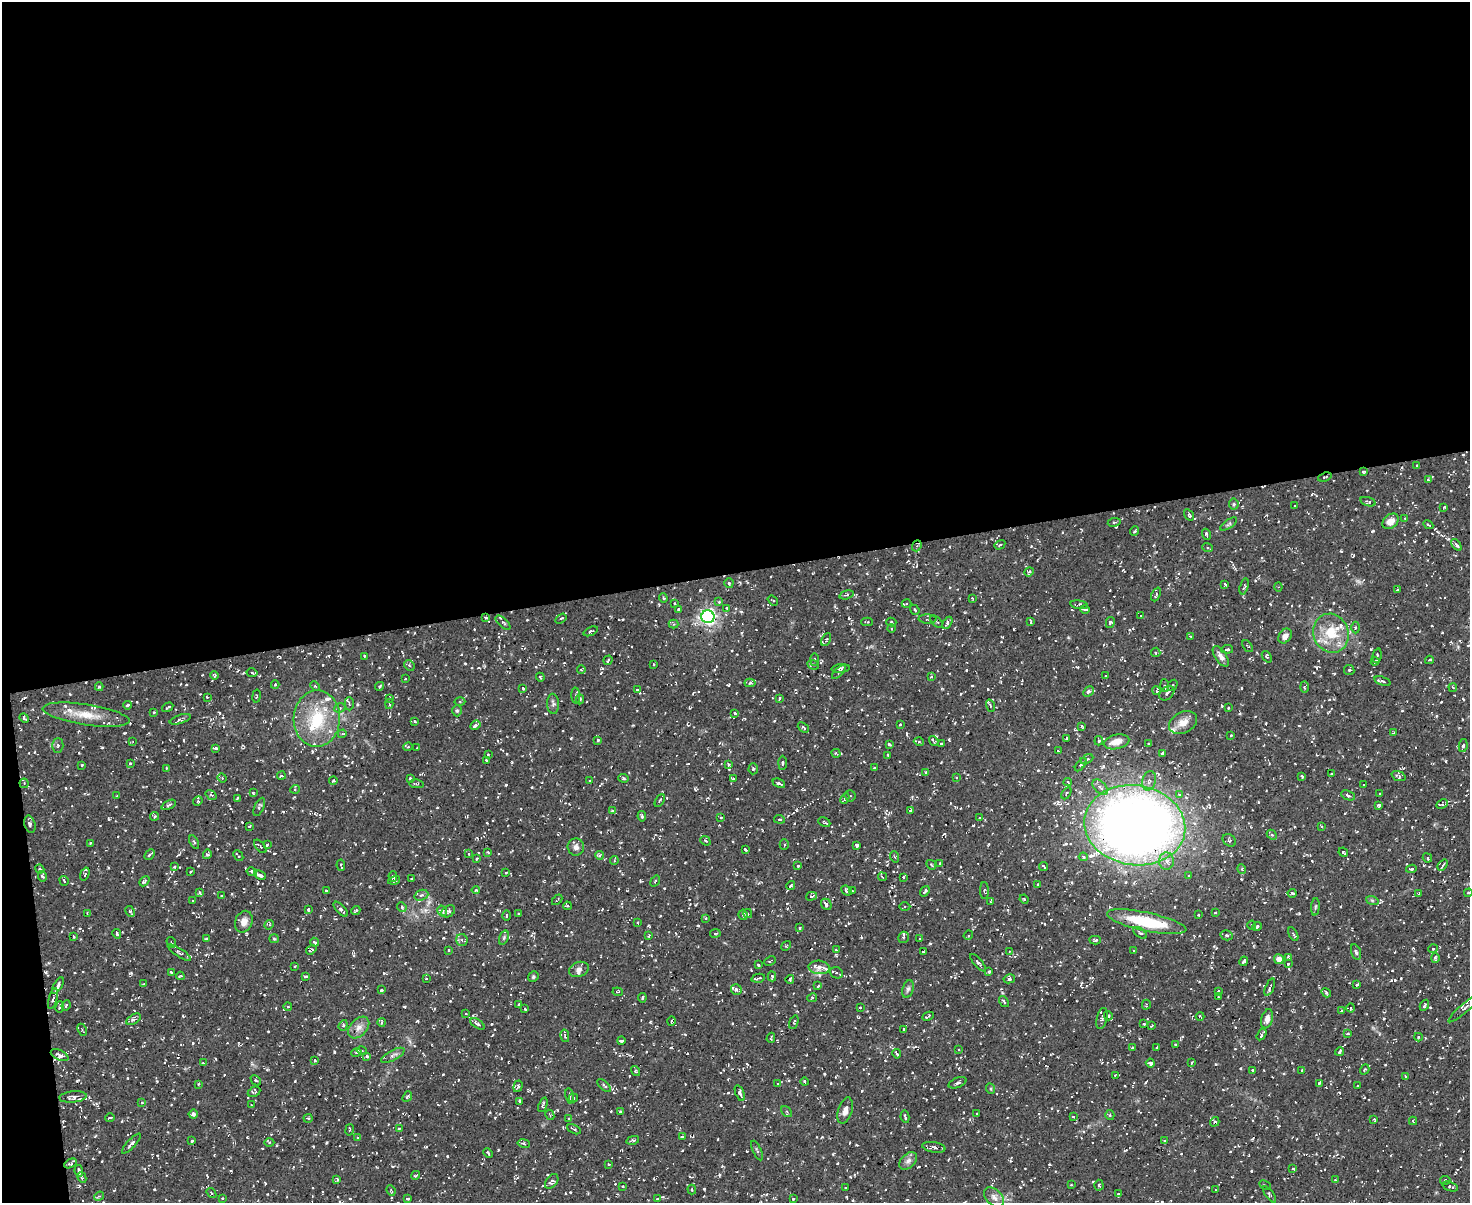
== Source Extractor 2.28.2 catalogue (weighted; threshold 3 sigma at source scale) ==
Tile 1 of 3 x 4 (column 1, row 1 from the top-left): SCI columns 135-1602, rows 3605-4805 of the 4785 x 4806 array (HDU 1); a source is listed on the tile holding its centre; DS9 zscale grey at full resolution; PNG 1472 x 1205 px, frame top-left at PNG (2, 2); each listed source drawn as its Kron ellipse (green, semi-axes under 4 px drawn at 4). Shown black and unused: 49% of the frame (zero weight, under 3 of 5 exposures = <1% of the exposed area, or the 3 px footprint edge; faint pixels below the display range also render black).
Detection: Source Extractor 2.28.2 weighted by HDU 2 'WHT'; one run over the whole footprint, this tile lists its part. Background 0.037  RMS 0.0063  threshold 0.0285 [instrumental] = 3 sigma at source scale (4.5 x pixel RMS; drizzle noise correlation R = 1.50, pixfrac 1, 0.05/0.05 arcsec/px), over >= 5 px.
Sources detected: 1013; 80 cosmic-ray / hot-pixel residue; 1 long thin detection or spike segment (spike, bleed or trail) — neither listed nor drawn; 22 inside a brighter listed object's ellipse — not listed separately; of the other 910, all 500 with FLUX_AUTO >= 0.648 (the completeness limit of this list) listed and drawn (410 fainter detections not listed), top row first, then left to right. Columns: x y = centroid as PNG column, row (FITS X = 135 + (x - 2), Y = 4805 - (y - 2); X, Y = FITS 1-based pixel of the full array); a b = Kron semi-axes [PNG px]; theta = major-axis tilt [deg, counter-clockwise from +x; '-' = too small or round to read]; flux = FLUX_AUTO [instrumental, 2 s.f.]
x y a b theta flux
1417 465 3 2 - 0.78
1363 472 4 3 - 0.76
1325 477 7 2 18 0.69
1428 480 4 3 - 0.65
1368 502 8 4 -16 1
1234 504 5 5 - 0.97
1294 506 3 3 - 0.78
1444 507 3 2 - 0.83
1189 515 6 3 -56 1.1
1405 518 3 3 - 0.88
1391 521 9 6 42 5.6
1114 522 7 3 9 0.79
1229 524 10 3 33 1.1
1428 525 5 3 - 1
1135 531 5 3 - 0.97
1206 534 5 3 - 1.3
1000 545 6 4 31 0.77
1456 545 7 4 -52 1.5
917 546 6 4 68 1.4
1207 547 5 4 - 1.1
1029 572 5 4 - 0.85
729 583 5 4 - 1.2
1225 584 3 3 - 0.87
1244 586 8 3 74 0.9
1278 587 4 4 - 0.75
1397 590 3 3 - 0.78
1156 594 7 2 66 0.7
847 595 7 4 15 1.2
663 598 5 3 - 0.81
973 598 3 3 - 0.83
773 601 6 3 -39 0.81
719 602 4 4 - 0.92
675 603 3 2 - 0.67
906 604 5 3 - 0.72
1079 605 9 4 -9 1.5
727 608 3 3 - 0.82
1085 609 5 2 - 1
678 610 3 2 - 0.97
915 610 5 4 - 1.4
1141 615 4 3 - 0.65
708 617 6 6 - 230
486 618 4 3 - 0.82
561 619 6 4 34 1.1
928 619 9 4 -2 1.5
867 622 6 3 2 1.1
891 622 5 4 - 1
937 622 8 3 -43 0.79
1031 622 4 2 - 0.79
1110 622 6 4 77 1.3
503 623 9 4 -42 1.8
947 623 6 4 58 1.6
673 624 5 4 - 0.99
891 628 4 3 - 0.84
1356 628 6 3 89 0.75
591 631 7 4 23 1.3
1331 633 20 17 -69 19
1191 636 4 2 - 0.7
1285 636 8 6 55 3.5
826 640 7 3 64 0.88
1248 646 7 3 -52 1.2
1227 649 6 3 6 0.97
1156 652 5 5 - 1.3
364 656 3 2 - 1.2
1221 656 12 5 -57 3
1377 656 7 3 77 0.7
1267 657 6 3 -53 0.75
608 660 5 2 - 0.69
814 660 6 3 88 0.91
1429 660 4 3 - 0.93
1375 661 4 3 - 1.2
653 664 3 2 - 0.7
409 665 6 4 -45 0.92
813 665 6 4 -20 1.1
841 668 9 3 5 1.6
581 669 4 4 - 0.87
1349 670 5 5 - 0.94
839 672 9 3 45 1.3
252 673 5 3 - 1.2
214 676 4 4 - 1.1
932 676 3 3 - 0.66
1105 676 3 3 - 0.94
540 677 4 3 - 0.79
405 679 3 2 - 0.69
1383 681 8 4 -19 1.4
750 683 5 4 - 1.4
275 685 4 3 - 1.1
1172 685 6 4 57 1.2
315 686 5 3 - 0.66
380 686 4 3 - 1.1
1165 686 6 4 -88 0.99
99 687 4 3 - 0.92
1304 687 6 4 -89 0.87
1453 687 4 3 - 0.68
523 688 3 2 - 0.91
637 690 4 3 - 0.74
1156 690 4 3 - 0.94
1088 692 6 4 45 1.4
1167 693 8 6 40 2.2
256 696 6 3 81 0.8
576 696 8 3 -86 0.98
207 697 3 3 - 0.7
389 698 4 3 - 0.73
779 698 3 3 - 1.3
580 699 5 4 - 0.75
460 701 5 3 - 0.75
349 704 7 4 -89 0.97
389 704 5 3 - 1
553 704 10 6 -86 1.8
127 705 4 3 - 0.85
990 706 6 3 -71 0.67
168 707 6 2 31 1.2
1228 707 3 2 - 0.91
340 708 6 4 24 1.3
457 711 6 5 - 0.98
154 712 3 3 - 0.87
735 713 3 3 - 0.99
86 715 44 10 -9 14
24 718 5 3 - 0.85
180 719 11 4 18 1.4
317 719 28 23 87 30
415 722 4 4 - 0.75
1183 722 15 10 27 6.3
900 724 3 3 - 0.8
475 725 5 3 - 2.3
1082 726 3 2 - 0.74
803 727 6 3 -41 0.92
1393 733 3 3 - 0.67
342 734 4 3 - 0.71
1231 735 3 3 - 0.73
1066 738 4 3 - 0.7
598 740 4 4 - 1
934 741 5 2 - 0.97
1099 741 4 3 - 0.86
133 742 4 4 - 0.96
919 742 5 3 - 0.65
1116 742 13 7 13 6.3
889 744 4 3 - 1.2
941 744 3 2 - 0.84
1148 744 3 2 - 0.69
58 745 7 5 88 1.2
1463 745 7 4 80 1.7
408 747 4 4 - 0.85
215 748 4 3 - 1.2
417 748 3 2 - 0.78
1058 751 3 2 - 0.89
836 753 5 3 - 0.66
1162 753 4 3 - 1.4
488 755 3 2 - 0.75
888 755 3 3 - 0.81
1087 759 7 3 30 1.3
486 760 3 2 - 0.74
130 763 3 3 - 0.86
782 763 7 3 89 0.95
728 764 4 3 - 0.76
82 765 3 3 - 0.65
1081 765 8 3 52 1.3
166 768 3 3 - 0.66
874 768 3 2 - 0.71
753 769 5 4 - 0.99
925 772 3 3 - 1.1
1332 774 4 3 - 0.79
281 775 4 3 - 0.94
1302 776 3 3 - 1.1
1398 776 7 4 -22 1.1
222 778 4 4 - 0.78
410 778 3 3 - 0.79
624 778 5 4 - 0.86
956 778 3 3 - 0.87
733 779 3 3 - 1.3
333 780 4 3 - 1.1
590 781 3 3 - 0.9
1149 781 10 6 76 2.6
1068 782 4 3 - 0.96
24 783 4 4 - 0.67
779 783 6 3 -25 1.6
417 784 7 3 -8 0.85
1363 785 3 3 - 0.82
1100 787 9 5 -45 2.4
295 789 4 4 - 0.69
253 793 4 3 - 0.77
1066 793 7 3 59 0.8
1380 793 3 2 - 0.68
1179 794 4 4 - 1.1
211 795 6 3 -35 0.76
1348 795 7 4 -23 1.3
117 796 3 3 - 0.84
850 796 5 5 - 1.2
237 798 3 2 - 0.79
845 798 5 3 - 0.86
660 800 7 3 61 0.71
198 801 5 4 - 0.72
1442 804 6 4 28 1.1
169 805 8 3 25 1.1
1379 805 4 3 - 1.1
259 807 10 4 66 1.3
910 810 3 3 - 0.85
613 811 4 4 - 1.4
154 816 4 4 - 0.96
642 816 5 3 - 1.1
721 817 3 2 - 0.8
979 818 3 3 - 0.66
779 819 5 3 - 0.81
824 822 6 3 -25 0.98
30 824 9 5 -75 1.8
1135 825 51 40 -9 730
249 826 3 2 - 0.93
1321 827 4 3 - 0.69
1272 835 6 4 -42 0.96
1229 840 7 5 -40 1.3
705 841 5 4 - 0.97
194 842 7 4 -62 1
90 843 4 3 - 0.67
267 844 4 3 - 1.6
784 844 5 4 - 1
857 845 4 3 - 1.2
260 846 8 4 -50 1.3
576 847 8 8 - 3.2
745 850 4 3 - 1
488 852 3 2 - 0.74
1343 852 5 3 - 0.95
207 854 5 4 - 0.97
469 854 3 3 - 0.65
150 855 6 2 47 0.99
599 855 4 4 - 1.8
238 856 6 2 -48 0.89
895 857 5 3 - 0.67
1083 857 4 4 - 0.87
476 858 3 3 - 0.93
1427 858 5 3 - 0.88
614 861 4 3 - 0.69
1166 861 8 7 - 3.6
940 863 4 3 - 0.91
341 865 6 2 -81 1.1
931 865 5 3 - 0.68
1443 865 6 4 52 1.6
798 866 4 4 - 0.8
1044 866 5 2 - 1.1
174 867 3 3 - 0.71
40 869 4 3 - 0.81
1242 869 5 3 - 0.66
1411 869 5 3 - 1
191 872 3 2 - 0.69
252 872 5 4 - 1.4
506 872 4 3 - 0.67
85 874 7 3 71 1.6
260 875 6 3 -22 1.9
42 876 5 4 - 1.4
393 876 5 3 - 0.92
1188 876 3 3 - 0.86
882 877 4 3 - 1.1
903 877 3 2 - 0.65
411 878 3 2 - 0.67
394 880 6 4 14 1.4
64 881 5 3 - 1.1
144 881 6 3 45 1
655 881 6 3 55 0.65
1037 884 3 2 - 0.79
791 886 4 3 - 0.76
476 890 4 4 - 0.75
326 891 3 3 - 0.75
846 891 6 4 -41 1.3
852 891 3 2 - 0.73
925 891 6 3 52 1.3
984 891 8 3 -88 0.76
199 892 4 3 - 0.7
1292 893 4 3 - 1.3
1419 893 3 3 - 0.8
1468 893 4 3 - 0.69
421 895 7 5 20 1.5
222 896 3 3 - 0.92
811 896 5 4 - 1.5
1024 899 5 4 - 0.97
557 900 6 2 46 0.77
1372 900 6 4 -19 0.85
193 901 3 3 - 0.66
991 902 4 3 - 0.72
826 904 6 5 - 1.9
567 906 4 3 - 0.85
402 907 5 4 - 1
905 907 5 3 - 0.75
1315 907 8 3 85 0.96
308 909 4 3 - 0.89
341 909 9 4 -47 1.7
356 910 5 3 - 0.89
130 911 6 4 -62 0.97
442 911 5 4 - 1.6
448 911 7 5 34 1.5
87 913 3 3 - 0.67
748 913 4 3 - 0.86
1215 913 3 2 - 0.67
519 914 3 3 - 0.96
743 915 5 4 - 1.2
1198 915 3 2 - 0.66
506 916 5 2 - 0.7
705 918 4 3 - 0.74
244 922 11 8 67 4.2
1147 922 40 9 -12 33
638 923 3 2 - 0.77
269 925 5 4 - 0.78
1252 925 4 4 - 0.67
1257 926 5 3 - 0.9
800 928 3 3 - 1
715 933 5 3 - 0.75
1140 933 8 4 -36 1.3
117 934 5 3 - 1.9
1293 934 7 3 -62 0.98
968 935 5 4 - 1
1227 935 6 5 - 1.3
649 936 4 3 - 0.7
74 937 3 3 - 0.7
903 937 6 5 - 1.1
504 938 7 4 71 1.2
206 939 4 3 - 0.97
274 939 5 4 - 0.81
920 939 4 3 - 0.67
462 940 6 5 - 1.8
1095 940 6 4 1 1
171 942 5 3 - 0.71
314 942 4 3 - 1.2
786 946 5 4 - 0.76
1433 949 4 4 - 0.77
311 950 5 4 - 1.2
449 950 3 3 - 0.79
836 950 4 3 - 0.68
1009 951 4 3 - 0.75
1134 951 3 3 - 1
923 952 2 2 - 0.66
1356 952 8 4 -73 1.5
179 953 13 4 -32 1.4
1288 957 3 3 - 1.1
1435 958 5 4 - 1.4
1279 959 5 5 - 3.7
770 961 6 3 26 0.69
1244 961 5 3 - 1.1
978 963 11 3 -48 1.2
1288 964 3 3 - 0.72
758 965 3 2 - 0.93
295 966 3 3 - 0.79
819 967 11 6 -4 4.4
579 969 10 7 22 3
171 972 3 3 - 1.1
989 972 4 3 - 0.73
836 973 7 5 -19 1.5
180 976 4 3 - 1
305 976 4 2 - 1.1
772 976 5 3 - 0.87
533 977 5 5 - 1.2
758 978 7 2 13 1.2
426 979 3 3 - 1
790 979 4 2 - 0.9
1009 979 6 4 11 1.5
144 984 3 3 - 0.79
58 985 9 3 60 3.1
1357 985 3 2 - 0.89
818 986 3 2 - 0.67
1270 987 9 3 67 2.1
736 989 6 5 - 1.8
908 989 9 5 74 1.7
381 990 3 3 - 0.85
1218 991 3 2 - 0.72
618 992 5 3 - 0.76
1326 993 5 3 - 1.1
1218 997 3 2 - 0.99
642 998 5 3 - 0.83
812 998 5 3 - 0.76
53 999 11 3 75 1.4
1004 1001 6 3 -54 0.85
66 1005 5 3 - 0.91
518 1005 4 3 - 0.71
1146 1005 5 3 - 0.76
1424 1005 6 3 62 0.89
60 1007 6 3 80 0.67
288 1007 4 3 - 0.73
860 1007 4 3 - 0.7
1351 1008 4 4 - 0.73
525 1009 3 3 - 1
1464 1009 20 4 41 2.2
1342 1010 3 2 - 1.1
465 1013 3 3 - 0.79
928 1016 6 2 27 0.88
1108 1016 4 4 - 1.3
1200 1016 4 2 - 0.66
1102 1018 11 5 77 1.9
134 1019 8 4 31 1.3
1267 1019 10 6 74 4.1
671 1021 4 3 - 0.68
382 1022 4 3 - 0.85
794 1022 7 3 70 0.78
477 1024 8 3 -31 1.4
1144 1024 3 2 - 0.81
343 1025 5 4 - 1.1
1151 1026 4 2 - 0.65
359 1028 12 8 47 4.2
904 1029 3 3 - 0.77
82 1030 6 3 -64 0.69
1347 1033 4 3 - 0.72
1261 1035 6 3 57 1.5
565 1036 6 3 -77 0.93
1418 1037 4 4 - 0.79
771 1038 5 2 - 0.86
621 1041 4 3 - 1.3
1175 1045 3 3 - 0.67
1132 1048 3 3 - 0.81
1157 1048 3 2 - 0.96
959 1049 3 2 - 0.97
362 1051 5 3 - 0.72
1339 1052 4 3 - 1.1
356 1053 5 3 - 0.67
897 1054 4 3 - 1.2
60 1055 9 5 -27 2.4
393 1055 13 5 28 2.2
366 1056 4 4 - 1.2
315 1060 4 3 - 0.87
1192 1062 3 2 - 0.9
203 1063 3 3 - 0.82
1150 1063 4 4 - 1.3
1365 1069 5 3 - 0.73
1252 1070 3 3 - 0.93
1302 1070 4 3 - 0.82
636 1071 5 4 - 0.82
1115 1075 3 2 - 0.7
1405 1077 3 2 - 0.69
256 1080 6 3 -44 0.71
804 1082 4 4 - 0.95
778 1083 4 3 - 0.66
958 1083 9 5 21 1.9
1319 1083 4 3 - 1.7
198 1084 4 3 - 0.76
604 1085 8 4 -42 1.1
518 1086 6 4 71 1.1
1357 1086 3 3 - 0.86
991 1089 5 3 - 0.72
254 1092 6 4 28 1.2
740 1093 8 4 -69 2
569 1096 8 3 -80 1.1
73 1097 14 5 5 2.7
407 1097 6 4 50 1.3
573 1098 4 4 - 1.5
520 1101 3 3 - 1.1
142 1102 4 3 - 0.7
251 1105 3 3 - 0.75
543 1105 7 3 68 1.3
845 1111 13 7 73 3.7
620 1112 4 3 - 0.71
787 1112 6 4 -50 0.98
193 1114 4 4 - 1.7
977 1114 3 2 - 0.66
550 1115 5 3 - 0.68
1110 1115 5 4 - 0.81
905 1117 6 3 -79 1.1
1073 1117 4 3 - 0.66
110 1118 5 2 - 0.72
308 1118 4 4 - 0.73
569 1118 3 3 - 0.75
1374 1119 3 2 - 0.79
1413 1121 4 3 - 0.98
1215 1122 5 4 - 1.4
399 1128 3 3 - 0.79
574 1129 7 3 -28 0.77
350 1130 6 3 79 0.66
682 1137 4 2 - 0.91
358 1138 3 3 - 0.74
633 1140 6 3 12 1.5
192 1141 3 3 - 1
1165 1141 4 3 - 1.3
269 1143 5 3 - 0.65
524 1143 6 3 -11 0.74
131 1144 13 4 47 2
934 1147 11 5 -10 2.1
757 1151 11 3 -64 0.98
488 1153 5 2 - 0.81
908 1161 10 7 44 2.8
70 1163 7 3 28 1.2
609 1164 3 2 - 0.7
1293 1169 3 3 - 0.82
79 1171 6 3 -83 1.7
415 1175 5 3 - 0.74
82 1177 6 3 -61 1.2
337 1179 3 3 - 0.92
1335 1180 4 4 - 0.68
1445 1180 5 4 - 0.88
552 1181 8 5 51 2
1071 1185 3 2 - 0.72
1099 1185 5 4 - 1
1265 1185 6 4 -26 1.1
623 1186 3 2 - 0.87
1450 1186 8 4 -19 1.4
846 1188 3 3 - 0.81
692 1189 5 3 - 0.83
391 1190 5 3 - 0.79
1215 1190 3 2 - 0.68
211 1193 5 3 - 1.2
1118 1194 3 3 - 0.91
1269 1194 9 4 -53 1.1
99 1196 5 4 - 0.88
994 1197 12 7 -43 3.2
223 1198 3 2 - 0.67
407 1198 3 3 - 1.1
658 1198 3 3 - 0.95
793 1199 3 3 - 0.66
Overlapping masked pixels (flux is a lower limit): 5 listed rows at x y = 1363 472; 1325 477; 917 546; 86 715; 1135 825
Isophote crosses this tile's border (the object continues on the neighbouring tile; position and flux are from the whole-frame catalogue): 2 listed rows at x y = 1468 893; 407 1198
Unlisted compact peaks at least as high as the median listed source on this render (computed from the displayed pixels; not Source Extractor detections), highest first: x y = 1216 1064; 1039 638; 143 726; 357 704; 833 1154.